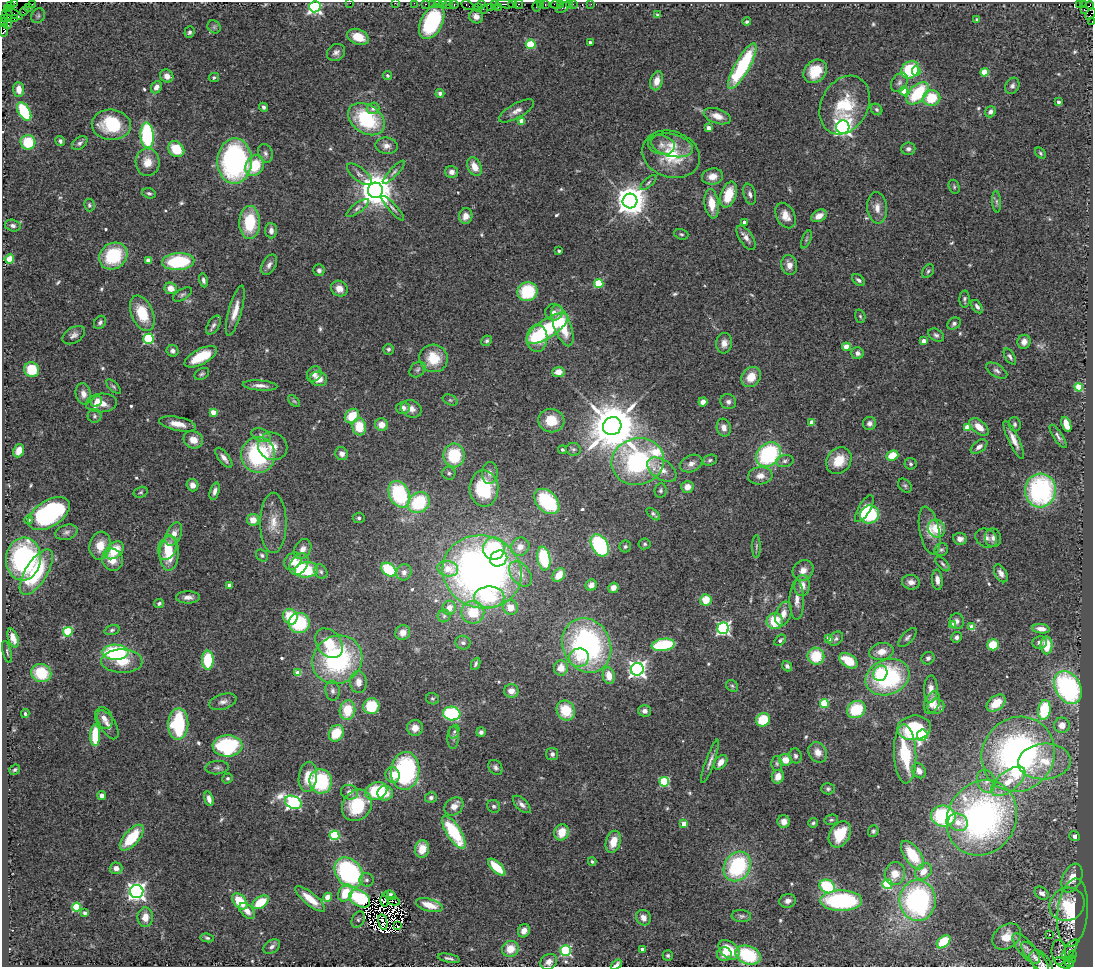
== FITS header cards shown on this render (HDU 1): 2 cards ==
NAXIS1  =                 1091
NAXIS2  =                  965

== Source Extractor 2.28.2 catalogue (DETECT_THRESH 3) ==
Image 1091 x 965 px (HDU 1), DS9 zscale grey, 1 PNG px = 1 image px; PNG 1095 x 969 px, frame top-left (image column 1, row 965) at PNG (2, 2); each listed source drawn as its Kron ellipse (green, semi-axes under 4 px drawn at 4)
Background 0.639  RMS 0.058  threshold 0.175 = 3 sigma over >= 5 px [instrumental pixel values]
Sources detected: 592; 12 with non-positive FLUX_AUTO (blend fragments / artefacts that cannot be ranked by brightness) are neither listed nor drawn; of the other 580, the 500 brightest by FLUX_AUTO listed and drawn (80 fainter detections omitted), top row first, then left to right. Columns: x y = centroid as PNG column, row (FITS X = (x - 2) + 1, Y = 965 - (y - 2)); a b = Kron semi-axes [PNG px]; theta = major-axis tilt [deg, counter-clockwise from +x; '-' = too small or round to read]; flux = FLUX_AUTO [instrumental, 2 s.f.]
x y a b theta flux
14 3 3 2 - 110
350 3 2 2 - 11
395 3 2 2 - 10
414 3 2 2 - 12
32 4 3 2 - 11
425 4 3 2 - 32
432 4 2 2 - 26
438 4 4 2 - 13
443 4 4 2 - 33
448 4 5 3 - 49
494 4 4 3 - 56
505 4 9 3 -7 110
513 4 4 2 - 21
518 4 5 3 - 54
541 4 3 2 - 18
545 4 3 2 - 23
561 4 3 2 - 15
569 4 3 2 - 11
573 4 3 2 - 12
591 4 2 2 - 19
454 5 4 3 - 23
467 5 6 3 -29 34
481 5 4 2 - 29
556 5 5 4 - 44
1079 5 3 2 - 12
1084 5 3 2 - 8.9
1089 5 4 3 - 79
11 6 3 2 - 20
537 6 5 3 - 20
28 7 2 2 - 32
315 7 5 5 - 1000
490 7 3 2 - 14
499 7 3 2 - 36
563 7 8 3 34 32
478 8 2 2 - 9.6
7 9 3 3 - 63
483 9 3 2 - 11
1084 10 2 2 - 25
24 11 6 3 45 57
13 13 10 3 -28 45
8 14 6 3 -44 87
1091 14 6 2 50 71
658 15 4 3 - 8.5
38 16 8 6 56 9.8
476 16 7 6 - 25
4 18 3 2 - 11
14 19 3 2 - 55
977 20 4 4 - 11
432 22 18 11 63 350
747 22 4 4 - 7.8
1092 22 3 2 - 22
4 23 4 2 - 28
8 25 2 2 - 190
214 27 7 6 - 9
3 30 7 3 -89 100
189 32 6 5 - 8.7
358 37 11 7 -23 70
590 42 3 3 - 9.3
531 44 5 4 - 220
336 52 10 8 37 18
742 66 26 7 60 360
910 70 9 8 - 210
815 71 13 10 45 110
916 71 5 4 - 59
984 72 4 4 - 120
167 76 7 6 - 26
388 76 4 4 - 10
214 77 5 4 - 7.6
657 81 9 6 75 44
899 82 10 7 57 14
1012 86 8 6 59 14
156 87 6 5 - 26
19 89 7 5 -87 35
904 91 4 4 - 81
440 93 4 4 - 14
917 93 14 8 46 220
932 98 9 7 8 130
1058 102 3 3 - 16
845 105 31 23 63 210
264 107 4 4 - 9.6
373 108 6 5 - 14
877 109 6 5 - 8.7
24 111 10 6 -60 250
516 111 20 7 29 29
990 112 6 5 - 18
717 116 14 7 -18 43
366 119 20 14 -34 300
522 121 4 4 - 54
111 125 19 15 -5 200
843 127 7 6 - 1700
708 128 4 4 - 43
147 135 13 6 -88 410
60 141 5 4 - 11
28 142 7 7 - 140
80 143 8 5 38 13
661 145 13 9 -14 26
672 145 21 11 -13 64
387 146 11 8 -6 24
176 149 9 7 -43 100
908 149 7 6 - 12
265 153 9 7 -69 14
1041 153 6 4 -43 6.9
671 154 29 23 -19 170
235 161 23 17 88 770
147 162 14 12 -88 56
255 166 11 8 58 130
474 167 10 6 -62 49
394 172 15 4 47 12
452 172 6 6 - 24
359 174 15 6 -39 21
712 176 10 8 7 40
648 183 10 4 41 8.2
954 187 7 5 -72 6.8
375 190 7 7 - 9600
149 193 7 5 -17 8.7
750 194 10 6 -75 13
729 195 13 7 71 96
630 201 7 7 - 7400
997 202 11 4 -85 11
712 204 15 7 -83 66
89 205 6 5 - 7.5
358 208 13 5 37 14
393 208 16 4 -48 14
877 208 16 10 -84 36
466 216 8 6 79 33
785 216 13 9 -62 46
819 216 8 5 29 37
250 222 16 10 89 170
744 222 3 3 - 13
13 226 8 6 -15 14
271 231 8 6 -87 21
681 234 7 5 -19 7.7
746 238 14 6 -57 25
806 239 10 4 68 6.9
559 251 3 3 - 8.9
113 256 15 12 36 230
9 259 5 4 - 130
148 260 4 4 - 41
178 262 16 8 4 260
269 265 11 7 61 18
789 265 10 8 -77 31
319 270 6 5 - 12
928 271 7 5 55 8.2
203 280 7 4 -77 13
859 280 7 4 -37 11
599 283 4 4 - 180
171 288 6 5 - 42
339 289 8 7 - 36
527 292 10 9 - 190
183 294 10 5 30 9.7
965 299 8 5 88 10
977 307 7 4 -55 14
235 311 26 6 74 49
554 312 8 8 - 19
142 313 19 11 -67 130
860 316 7 5 -73 6.8
100 322 7 5 52 10
954 324 7 5 35 11
214 325 10 5 59 14
562 325 22 8 -70 150
547 328 24 9 33 390
74 335 12 7 32 18
936 335 8 6 -31 11
537 338 13 10 88 83
149 339 5 5 - 360
487 341 5 5 - 8
924 341 4 4 - 41
1024 342 7 6 - 25
724 343 10 8 84 28
846 347 4 4 - 82
388 349 5 5 - 8.2
173 351 6 5 - 15
857 353 6 5 - 14
201 357 18 7 28 120
1010 357 9 4 -57 11
433 358 14 14 - 110
418 369 9 6 45 12
32 370 8 7 - 130
997 371 12 6 -31 14
558 372 6 5 - 38
202 374 8 5 29 8.2
314 374 8 7 - 19
751 377 11 9 52 68
319 379 8 7 - 49
113 386 9 4 -45 7.3
260 386 17 5 -5 25
1079 387 4 4 - 100
83 394 11 7 -75 26
450 400 8 5 -25 8
97 401 6 5 - 15
294 401 7 4 -43 6.6
703 402 4 4 - 29
728 402 8 7 - 15
101 403 16 9 5 71
403 408 7 6 - 22
411 409 10 8 -24 27
213 412 4 4 - 61
95 416 7 7 - 9.6
352 416 8 6 46 98
551 421 13 12 - 84
812 422 4 4 - 44
870 423 6 6 - 16
178 424 18 7 -12 45
1015 424 7 6 - 8.6
1066 424 8 4 -69 69
382 425 6 6 - 41
612 426 9 9 - 21000
359 427 8 7 - 97
967 427 4 4 - 84
979 427 11 6 -40 51
724 428 9 7 -77 28
261 435 10 6 -20 16
1058 436 13 4 -57 13
193 440 10 8 -22 43
1014 440 21 5 -65 35
273 446 15 13 -28 52
979 447 9 5 36 20
573 449 7 6 - 9.1
562 450 4 4 - 7.1
19 451 7 5 69 42
342 454 6 6 - 22
258 455 18 17 - 430
454 455 12 10 -89 200
768 455 14 11 43 480
892 456 6 5 - 78
224 458 12 5 -53 20
710 460 7 5 20 8.7
785 461 9 6 10 13
839 461 14 11 53 87
638 462 26 23 15 860
691 464 11 8 25 25
911 464 6 5 - 8.5
662 470 16 9 -35 47
449 473 6 6 - 9.4
490 473 11 8 87 19
760 476 12 9 6 34
193 485 6 6 - 25
905 485 8 5 -48 8.4
687 487 6 6 - 33
484 488 18 14 -87 230
661 490 7 6 - 8.6
1040 490 17 15 85 580
215 491 9 4 74 17
141 492 7 5 17 7.7
399 494 14 10 -64 350
547 501 15 10 -46 300
419 503 11 10 - 260
864 509 15 6 59 58
49 514 23 13 32 570
653 514 8 4 -42 8.2
870 514 9 9 - 220
359 518 6 5 - 8
29 520 4 4 - 9.9
253 520 6 5 - 46
273 523 30 13 90 72
936 529 9 8 - 90
930 531 24 10 -78 57
66 532 11 7 17 15
174 534 12 7 67 38
986 538 11 9 -29 23
993 538 9 8 - 16
960 539 7 6 - 21
645 544 6 5 - 7.5
600 545 12 8 -59 390
100 546 14 10 79 66
625 546 6 5 - 8
756 546 11 4 90 8.2
520 547 10 8 44 36
167 548 12 9 70 79
303 549 10 8 57 27
494 549 11 11 - 270
114 550 11 7 41 99
941 550 7 6 - 9
169 553 18 9 88 130
262 555 6 5 - 9
499 558 9 7 30 130
23 559 21 17 84 660
544 559 12 6 -80 220
112 560 11 10 - 58
293 561 9 7 45 47
299 564 12 8 57 65
943 564 9 4 -48 10
448 569 10 7 -10 86
306 570 12 7 6 200
389 570 8 6 -38 200
803 570 11 9 43 30
36 572 26 11 58 250
321 572 7 6 - 10
404 572 8 7 - 18
482 572 40 36 -19 2600
1001 573 10 6 -59 23
520 574 14 9 -52 44
559 575 7 5 52 67
937 580 10 5 -85 23
911 582 9 7 -7 24
229 585 4 3 - 17
591 585 6 5 - 25
802 586 10 7 84 37
613 588 5 5 - 21
188 597 12 6 1 20
489 597 15 10 1 180
706 600 5 5 - 79
797 600 20 7 90 32
159 603 5 4 - 8.1
510 607 7 7 - 52
449 608 7 6 - 38
473 612 11 11 - 120
783 614 12 7 70 35
444 616 6 6 - 9.3
290 617 8 7 - 120
775 621 8 8 - 110
957 621 8 7 - 16
299 623 10 10 - 250
952 625 4 4 - 63
972 627 4 4 - 87
723 628 6 5 - 870
1041 629 9 4 -7 30
112 630 8 4 16 8.4
68 632 5 5 - 240
403 633 8 7 - 27
907 637 12 5 47 12
956 637 5 5 - 14
13 638 10 5 -71 31
829 639 4 4 - 68
836 639 8 6 45 10
780 640 7 4 39 12
1040 642 7 6 - 17
329 643 16 12 -51 100
463 643 7 7 - 12
587 645 28 24 -65 880
663 645 12 6 8 290
993 645 6 5 - 85
1046 645 9 6 -88 86
7 652 11 3 -76 6.9
116 652 13 7 -2 360
881 652 12 8 9 44
816 656 8 8 - 130
579 658 10 9 - 44
928 658 7 6 - 12
208 660 9 6 89 160
337 660 26 23 35 600
122 661 20 11 -1 92
849 661 10 6 -33 100
476 664 6 3 64 7
787 666 5 4 - 11
561 668 7 7 - 46
637 669 6 6 - 1700
41 673 10 9 - 140
298 673 4 4 - 83
880 673 8 7 - 160
609 676 8 6 -80 57
888 677 22 17 23 520
358 682 11 8 -87 38
732 686 6 5 - 6.7
1068 687 17 12 -61 680
931 689 13 6 87 31
333 691 10 7 -83 17
511 691 7 6 - 32
432 699 6 5 - 7
223 702 14 7 18 20
824 703 4 4 - 200
932 703 12 7 69 43
996 703 10 7 38 81
371 706 8 8 - 150
936 707 8 7 - 27
856 709 10 8 32 170
347 710 10 7 80 120
566 710 10 9 - 120
1044 710 10 6 80 220
644 711 6 5 - 18
452 713 9 7 -5 320
25 714 4 3 - 7
104 718 11 8 -66 26
763 720 7 6 - 140
178 724 15 10 88 290
108 725 16 7 -60 25
1062 725 8 7 - 42
415 728 8 8 - 39
914 728 17 12 6 230
454 732 7 5 69 9.2
481 732 5 4 - 11
336 733 8 7 - 120
95 735 11 5 88 160
922 735 6 5 - 260
453 738 11 6 88 13
227 746 15 10 2 380
818 752 10 9 - 38
552 754 6 6 - 15
905 754 29 11 -88 240
1018 754 38 35 54 1500
795 756 7 6 - 12
785 760 6 6 - 51
710 761 23 4 70 21
1044 761 26 18 3 150
721 762 8 5 51 36
777 763 7 5 -89 8.4
495 767 8 6 -53 12
217 768 11 6 4 13
15 770 5 5 - 7.8
405 771 19 14 84 590
919 771 8 6 -56 24
393 775 8 7 - 48
308 777 15 9 83 83
778 777 7 6 - 35
228 778 5 5 - 7.2
321 781 12 11 - 290
986 781 12 9 -71 28
1008 781 20 10 38 78
664 782 5 5 - 280
828 789 7 5 1 8.8
376 791 11 8 23 210
349 792 9 7 -15 21
385 793 8 7 - 43
102 796 4 4 - 20
431 797 6 5 - 11
209 799 7 4 -74 25
293 802 9 6 -26 900
522 804 11 5 -44 19
357 805 16 14 52 190
454 806 10 8 41 31
494 806 7 6 - 9.9
943 816 12 10 -10 390
982 818 39 34 60 1300
831 820 7 5 14 7.2
784 822 6 6 - 24
958 822 10 8 -26 37
813 823 5 4 - 6.5
684 824 4 4 - 73
873 831 5 5 - 8.1
454 832 19 7 -58 250
562 832 8 7 - 66
840 834 14 10 60 140
334 835 5 5 - 260
1074 836 5 5 - 12
132 838 16 7 49 160
613 842 11 7 73 60
422 849 8 7 - 68
912 855 16 8 -55 150
592 861 4 4 - 8.9
737 866 16 12 56 390
497 867 11 5 -44 110
116 868 6 6 - 23
923 871 9 7 41 50
349 872 16 12 -52 580
895 873 11 10 - 55
1072 878 15 9 65 50
366 880 7 6 - 10
887 884 5 5 - 270
827 886 8 6 -28 260
137 892 7 6 - 1800
345 893 9 6 61 100
1042 893 8 6 -35 19
390 895 6 4 -25 18
327 897 5 4 - 83
360 898 11 7 -34 300
310 899 18 6 -39 74
385 899 7 4 86 12
918 900 20 18 90 780
240 901 9 6 -50 120
394 901 6 2 -8 13
788 901 8 7 - 19
841 901 21 10 0 450
260 902 9 5 33 120
1067 904 18 16 31 110
429 905 13 6 -15 80
76 907 4 4 - 220
247 911 9 6 -43 34
85 913 4 3 - 14
1073 913 34 15 84 160
741 916 10 6 -4 12
145 917 10 7 89 41
643 918 8 7 - 25
358 920 8 6 59 8.1
383 922 8 4 -79 7.9
398 926 4 2 - 7
524 931 7 6 - 27
1049 934 3 2 - 40
1007 936 15 11 38 66
207 938 7 4 -9 7.1
943 942 8 5 43 170
272 947 9 6 34 13
1026 948 19 8 -49 29
510 949 8 8 - 65
642 949 4 3 - 21
1070 949 11 5 53 12
566 950 5 5 - 390
729 950 12 8 -39 110
1059 952 12 7 -85 8.7
724 954 7 6 - 33
668 955 5 5 - 7.3
748 955 13 9 -20 230
1072 955 4 3 - 92
1035 957 19 7 -50 27
449 958 11 4 -11 11
1073 960 3 3 - 590
549 962 9 7 35 21
1041 963 15 9 -53 20
1063 963 9 3 -29 96
1069 963 4 3 - 260
616 965 6 3 35 14
At the frame edge (FLAGS 8, measured only in part): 11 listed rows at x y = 14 3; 350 3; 395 3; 414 3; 315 7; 1091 14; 1092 22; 4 23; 3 30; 1041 963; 616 965
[80 fainter detections neither listed nor drawn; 12 non-positive-flux detections neither listed nor drawn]